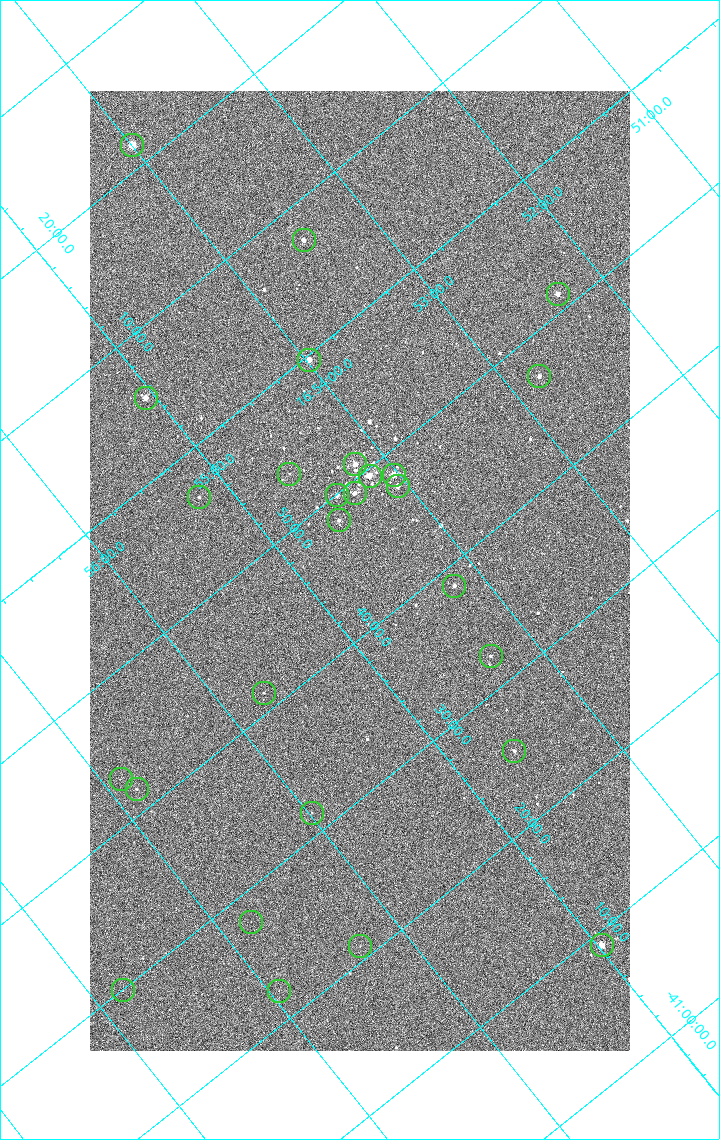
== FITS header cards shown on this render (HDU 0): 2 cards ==
NAXIS1  =                 1080 / length of data axis 1
NAXIS2  =                 1920 / length of data axis 2

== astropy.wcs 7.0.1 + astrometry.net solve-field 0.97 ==
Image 1080 x 1920 px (HDU 0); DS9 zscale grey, zoomed out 1/2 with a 90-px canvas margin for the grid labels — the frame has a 2x2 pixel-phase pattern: neighbouring pixels differ more than pixels two apart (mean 1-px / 2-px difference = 1.277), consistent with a one-shot-colour (mosaic) sensor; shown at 1/2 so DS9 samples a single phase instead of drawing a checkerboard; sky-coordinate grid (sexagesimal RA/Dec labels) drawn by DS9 from the SOLVED WCS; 27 Tycho-2 reference stars matched to detected sources circled (green)
Header WCS: none
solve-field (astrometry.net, Tycho-2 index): SOLVED blind (the file carries no WCS)
Solved WCS: RA---TAN-SIP/DEC--TAN-SIP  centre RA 16:54:39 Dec -41:44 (253.66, -41.74 deg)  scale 2.37 arcsec/px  FOV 42.7' x 76.0'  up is -141 deg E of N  parity flipped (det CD > 0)
(file carries no celestial WCS; the grid is the blind solution)
Tycho-2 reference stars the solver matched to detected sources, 27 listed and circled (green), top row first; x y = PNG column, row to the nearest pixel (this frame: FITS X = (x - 90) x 2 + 1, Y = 1920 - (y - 91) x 2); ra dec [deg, ICRS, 3 dp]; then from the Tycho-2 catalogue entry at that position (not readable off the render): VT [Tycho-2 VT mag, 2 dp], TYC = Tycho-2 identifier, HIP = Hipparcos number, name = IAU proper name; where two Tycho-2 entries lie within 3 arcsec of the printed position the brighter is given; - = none
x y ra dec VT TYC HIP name
132 145 253.499 -42.362 4.82 7876-2743-1 82671 -
304 240 253.369 -42.121 7.31 7876-1152-1 - -
558 294 253.080 -41.855 6.51 7876-2659-1 82543 -
309 360 253.495 -41.994 6.38 7876-309-1 82669 -
539 376 253.197 -41.786 7.01 7876-2053-1 - -
146 398 253.764 -42.091 6.35 7876-2597-1 82783 -
355 464 253.549 -41.849 6.39 7876-2229-1 - -
289 474 253.650 -41.894 9.98 7876-253-1 - -
394 475 253.508 -41.806 5.47 7876-2191-1 82676 -
370 476 253.542 -41.825 6.07 7876-2204-1 82691 -
398 486 253.515 -41.792 6.56 7876-2254-1 - -
354 494 253.582 -41.820 6.62 7876-2640-1 82706 -
337 496 253.608 -41.832 7.44 7876-2319-1 - -
199 498 253.801 -41.944 9.16 7876-1486-1 - -
339 520 253.633 -41.805 7.76 7876-1997-1 - -
454 586 253.548 -41.642 7.21 7876-2339-1 - -
490 656 253.576 -41.540 8.52 7876-1880-1 - -
264 694 253.929 -41.690 9.45 7876-1772-1 - -
514 751 253.649 -41.423 8.08 7876-2472-1 - -
120 780 254.222 -41.719 10.94 7876-2588-1 - -
137 790 254.210 -41.695 10.00 7876-2426-1 - -
312 813 253.994 -41.527 10.16 7876-2126-1 - -
251 922 254.199 -41.464 10.79 7876-2221-1 - -
360 946 254.075 -41.350 10.73 7876-1756-1 - -
602 946 253.744 -41.151 5.82 7872-1609-1 82775 -
122 990 254.451 -41.499 10.62 7876-2486-1 - -
279 991 254.236 -41.370 10.62 7876-1948-1 - -